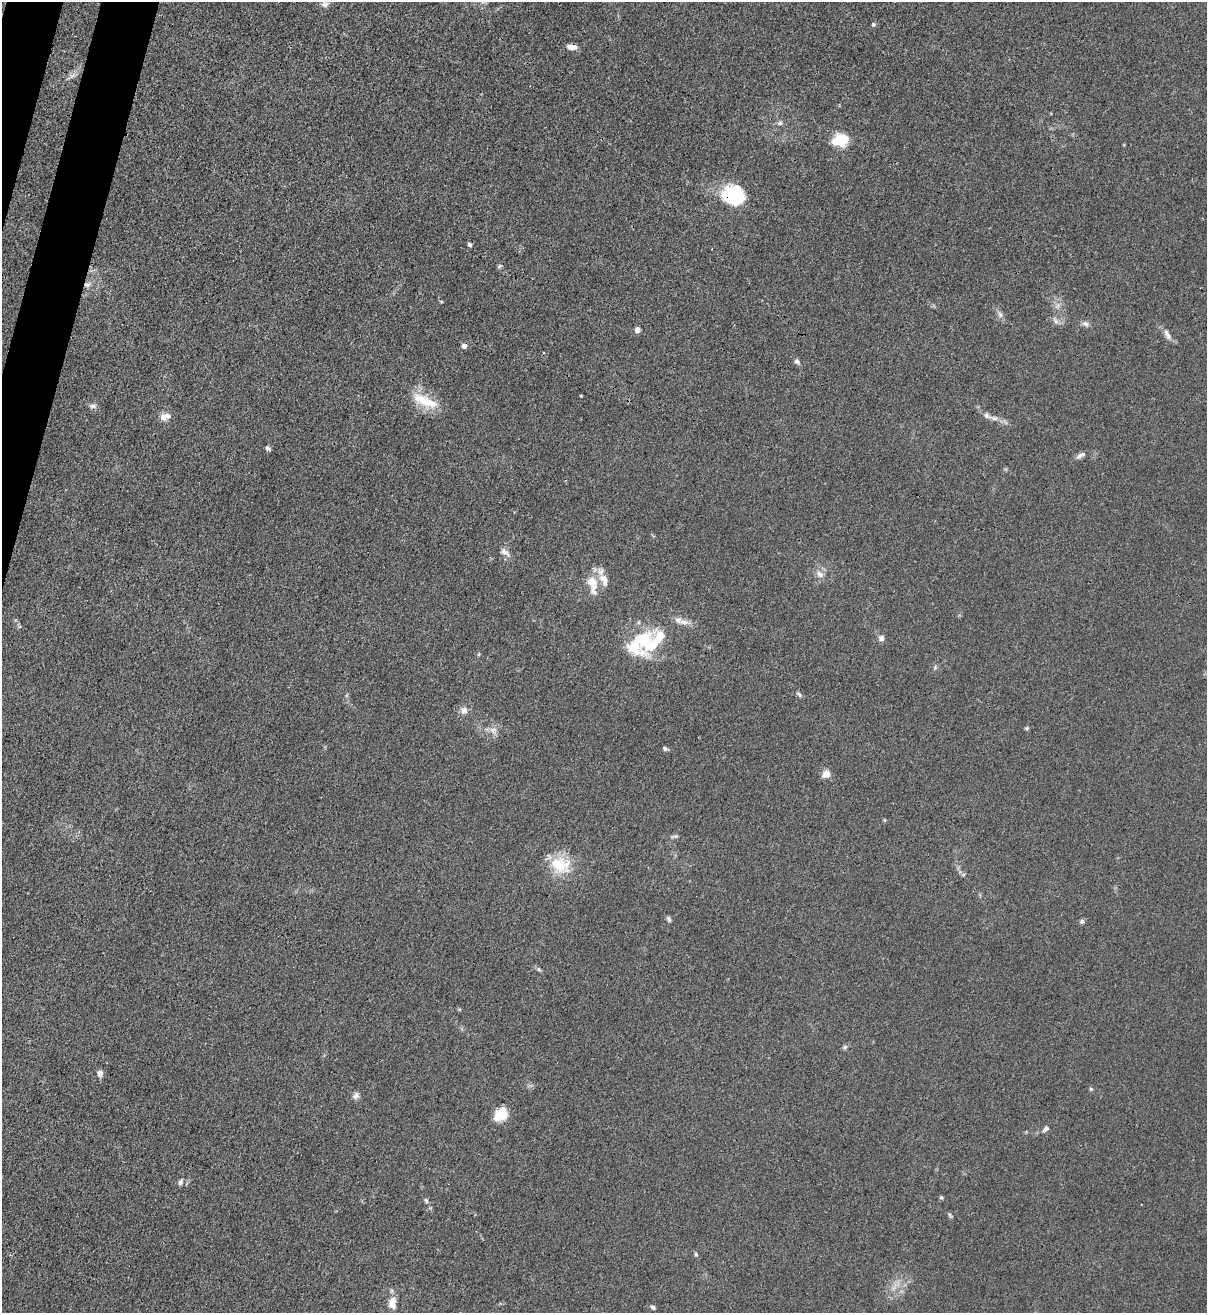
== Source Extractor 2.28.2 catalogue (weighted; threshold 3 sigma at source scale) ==
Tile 11 of 4 x 4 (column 3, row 3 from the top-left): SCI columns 2632-3836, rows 1340-2650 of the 5386 x 5316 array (HDU 1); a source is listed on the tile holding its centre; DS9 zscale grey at full resolution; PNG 1209 x 1315 px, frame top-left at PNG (2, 2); no overlay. Shown black and unused: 2% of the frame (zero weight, under 3 of 4 exposures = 7% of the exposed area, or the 3 px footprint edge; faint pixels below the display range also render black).
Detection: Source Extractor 2.28.2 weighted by HDU 2 'WHT'; one run over the whole footprint, this tile lists its part. Background 0.0298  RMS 0.003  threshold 0.0134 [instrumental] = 3 sigma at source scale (4.5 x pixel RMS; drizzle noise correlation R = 1.50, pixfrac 1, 0.05/0.05 arcsec/px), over >= 5 px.
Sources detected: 63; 2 inside a brighter object's white glare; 1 cosmic-ray / hot-pixel residue — not listed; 8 inside a brighter listed object's ellipse — not listed separately; the other 52 listed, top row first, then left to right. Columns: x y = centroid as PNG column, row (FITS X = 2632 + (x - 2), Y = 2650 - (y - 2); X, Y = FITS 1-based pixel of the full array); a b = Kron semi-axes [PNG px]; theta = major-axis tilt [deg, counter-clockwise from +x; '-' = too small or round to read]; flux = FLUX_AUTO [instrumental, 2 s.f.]
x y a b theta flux
325 4 9 7 9 1.3
873 24 5 5 - 0.45
571 47 12 6 -7 1.8
72 76 9 4 36 0.97
780 123 8 6 55 0.77
842 141 16 12 -82 7.2
736 198 30 19 -69 13
469 245 6 4 -46 0.58
87 285 9 6 8 1.2
1000 315 9 6 -63 1
1055 321 11 5 -49 1.1
1085 324 10 7 -21 1
637 330 5 4 - 1.5
1167 335 17 6 -59 1.7
797 361 9 6 -44 0.87
581 396 4 3 - 0.22
426 401 35 11 -22 8.4
93 406 11 6 -6 0.91
163 417 12 8 -71 1.6
994 418 10 6 -7 1.3
268 448 7 5 -63 0.73
1080 455 14 6 30 1.2
505 552 15 7 -36 1.5
820 574 11 8 -40 1.7
593 585 30 12 -77 5.1
684 622 15 7 -3 2.1
881 638 8 7 - 1.1
644 641 32 24 -51 15
799 694 9 4 -51 0.61
464 710 9 9 - 1.6
1027 728 5 4 - 0.39
493 730 9 6 21 1.3
665 749 6 5 - 0.6
826 774 11 9 43 1.9
885 820 5 3 - 0.28
675 836 12 3 7 0.59
560 865 30 20 -17 9.6
669 919 7 5 -61 0.63
1082 921 6 5 - 0.67
538 969 6 4 -70 0.44
845 1047 6 6 - 0.58
100 1073 8 7 - 1.3
356 1095 10 7 59 1.1
501 1114 17 13 51 5.4
1046 1129 9 6 49 0.94
180 1182 8 5 88 0.71
941 1197 5 5 - 0.41
426 1201 8 5 -63 0.59
950 1215 7 4 -71 0.46
696 1254 6 4 -69 0.45
393 1305 12 8 -56 2.2
653 1307 6 5 - 0.68
Overlapping masked pixels (flux is a lower limit): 2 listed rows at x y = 736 198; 87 285
Unlisted compact peaks at least as high as the median listed source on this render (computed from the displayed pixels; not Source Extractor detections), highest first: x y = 1091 1089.